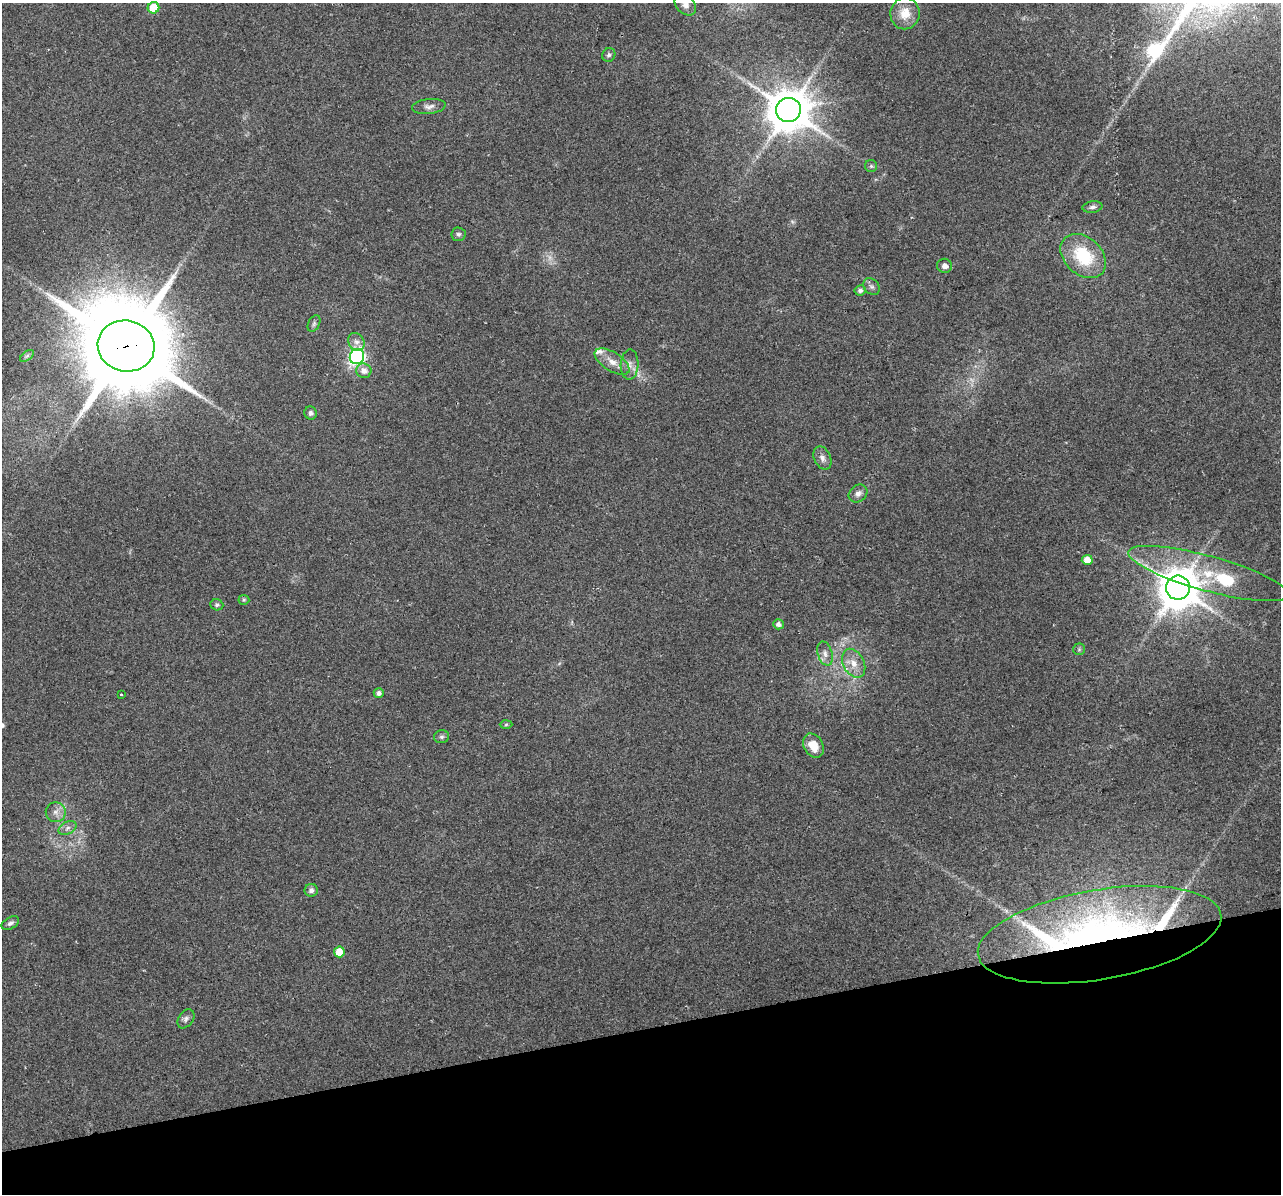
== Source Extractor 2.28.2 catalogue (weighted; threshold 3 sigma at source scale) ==
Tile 14 of 4 x 4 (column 2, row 4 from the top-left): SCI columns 1312-2590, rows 102-1293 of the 5178 x 4923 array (HDU 1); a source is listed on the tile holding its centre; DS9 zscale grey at full resolution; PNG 1283 x 1196 px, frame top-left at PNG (2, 3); each listed source drawn as its Kron ellipse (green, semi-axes under 4 px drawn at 4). Shown black and unused: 14% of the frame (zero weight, under 2 of 3 exposures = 2% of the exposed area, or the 3 px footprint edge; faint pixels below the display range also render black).
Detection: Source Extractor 2.28.2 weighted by HDU 2 'WHT'; one run over the whole footprint, this tile lists its part. Background 0.129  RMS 0.012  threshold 0.0524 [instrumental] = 3 sigma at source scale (4.5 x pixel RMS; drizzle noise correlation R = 1.50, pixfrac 1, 0.0396/0.0396 arcsec/px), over >= 5 px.
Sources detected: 54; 3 too faint to see at this stretch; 1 inside a brighter object's white glare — neither listed nor drawn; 5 inside a brighter listed object's ellipse — not listed separately; the other 45 listed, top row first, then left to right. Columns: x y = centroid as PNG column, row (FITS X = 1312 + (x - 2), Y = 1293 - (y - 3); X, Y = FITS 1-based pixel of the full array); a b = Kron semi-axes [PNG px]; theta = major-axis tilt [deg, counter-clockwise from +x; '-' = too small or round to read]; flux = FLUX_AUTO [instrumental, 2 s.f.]
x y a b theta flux
685 4 12 9 -47 6.7
153 8 6 5 - 32
905 13 16 14 80 19
609 55 7 6 - 2.9
429 106 17 7 6 5.9
788 110 12 12 - 4200
871 166 6 6 - 2.1
1092 207 10 5 8 3.6
458 234 7 6 - 2.7
1083 256 26 18 -43 57
944 266 7 7 - 4.9
872 287 9 7 -43 3.6
860 290 5 5 - 3.8
314 324 9 5 64 2.8
356 342 9 7 -60 5.2
126 346 28 25 -12 19000
27 356 8 4 37 2.3
357 356 8 7 - 280
612 362 20 9 -32 12
630 365 15 9 87 8.1
364 371 8 7 - 7.4
311 413 6 6 - 3
822 458 12 8 -66 6
858 493 10 8 38 5.6
1087 560 5 5 - 13
1208 574 83 17 -15 73
1178 588 12 12 - 3700
244 600 5 5 - 1.7
217 605 6 5 - 2.3
778 624 5 5 - 5
1079 649 6 6 - 2.2
825 654 12 7 -73 5.9
854 663 15 10 -62 13
379 693 5 5 - 4.6
121 695 4 2 - 1
506 725 6 4 2 1.5
442 737 7 6 - 2.7
813 746 13 9 -61 16
56 812 10 10 - 7.1
68 828 9 6 28 4.2
311 890 6 6 - 4.2
10 923 9 5 29 3.4
1099 935 123 45 10 490
339 952 5 5 - 19
186 1019 10 7 55 4.1
Overlapping masked pixels (flux is a lower limit): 2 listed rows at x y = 126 346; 1099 935
Isophote crosses this tile's border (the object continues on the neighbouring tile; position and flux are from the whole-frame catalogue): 1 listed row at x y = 685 4